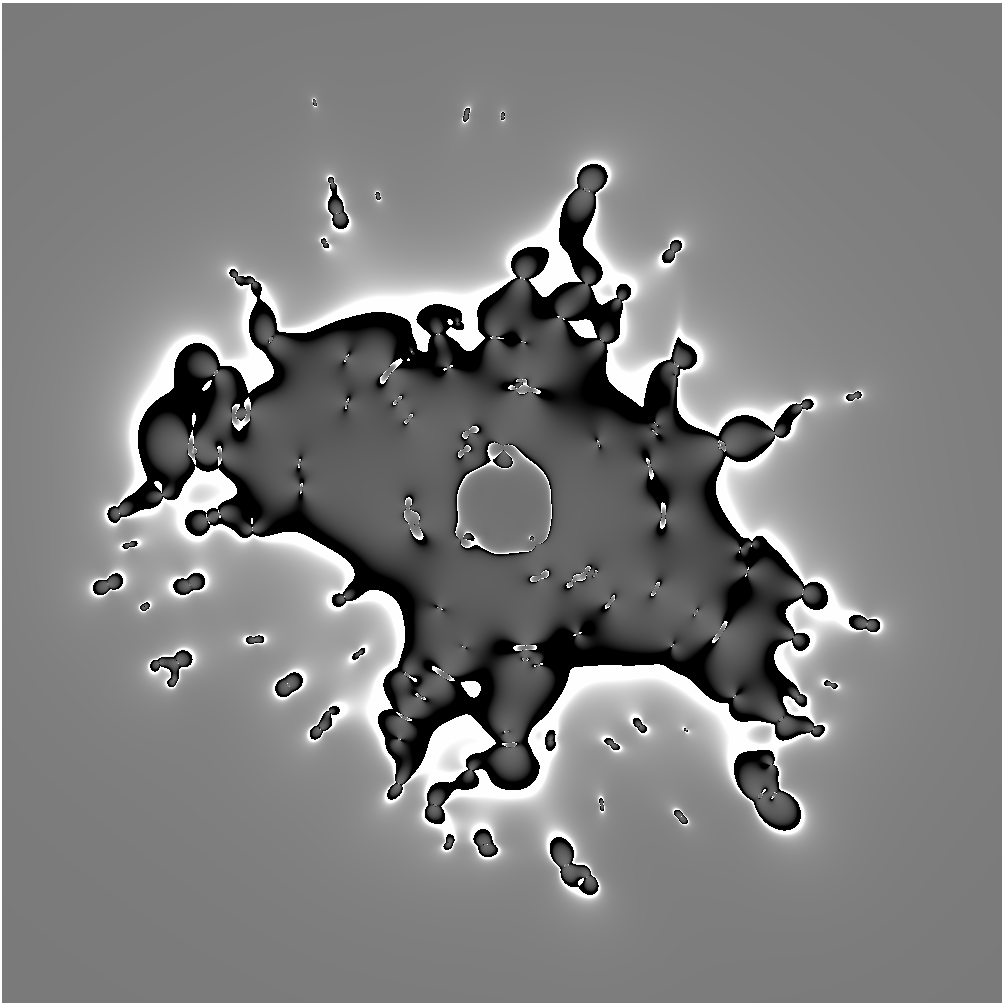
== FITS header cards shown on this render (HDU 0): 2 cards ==
NAXIS1  =                 1000 / length of data axis 1
NAXIS2  =                 1000 / length of data axis 2

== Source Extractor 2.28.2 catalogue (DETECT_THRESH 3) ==
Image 1000 x 1000 px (HDU 0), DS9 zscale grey, 1 PNG px = 1 image px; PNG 1004 x 1004 px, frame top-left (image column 1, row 1000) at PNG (2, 3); no overlay
Background 2.08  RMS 0.32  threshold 0.973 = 3 sigma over >= 5 px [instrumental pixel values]
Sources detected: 228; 117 with non-positive FLUX_AUTO (blend fragments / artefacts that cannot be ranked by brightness) are not listed; the other 111 listed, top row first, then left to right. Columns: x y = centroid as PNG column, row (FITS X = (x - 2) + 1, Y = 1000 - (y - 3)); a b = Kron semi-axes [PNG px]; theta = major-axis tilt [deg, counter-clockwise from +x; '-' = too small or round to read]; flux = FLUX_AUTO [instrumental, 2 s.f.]
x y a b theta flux
315 99 6 3 -73 2.5e+02
312 100 3 2 - 2.0e+03
315 106 22 11 -67 6.2e+02
467 106 13 10 35 1.8e+02
464 110 2 2 - 1.2e+03
504 116 3 2 - 7.7e+01
467 120 11 7 50 1.7e+03
386 312 12 8 -25 3.2e+04
395 314 6 3 -16 1.2e+05
461 314 9 3 -72 5.6e+04
417 315 16 5 59 1.0e+05
449 319 3 2 - 2.1e+03
585 319 4 2 - 7.9e+03
410 323 26 8 -66 2.4e+04
451 323 4 2 - 1.9e+02
249 333 18 4 -83 9.4e+04
503 338 2 2 - 5.6e+02
525 342 3 3 - 4.9e+03
408 358 3 2 - 2.4e+05
393 362 3 3 - 8.1e+03
687 364 49 28 -86 9.3e+04
443 369 3 2 - 4.0e+03
392 371 3 3 - 7.6e+02
384 372 8 8 - 8.9e+01
606 372 13 4 -87 2.4e+05
213 375 2 2 - 3.2e+02
380 377 3 3 - 9.9e+02
508 388 4 2 - 6.8e+03
856 398 7 5 23 4.8e+04
347 399 6 2 61 4.4e+01
395 401 21 13 83 1.9e+02
641 404 29 9 -45 7.5e+03
801 405 2 2 - 1.4e+02
192 415 4 3 - 2.1e+06
411 415 27 9 -30 3.2e+02
237 418 5 2 - 7.8e+03
249 420 5 3 - 9.8e+02
472 426 3 2 - 1.6e+03
477 428 6 3 -44 5.3e+02
469 429 4 3 - 3.2e+02
652 430 3 2 - 2.3e+02
476 432 3 3 - 5.0e+02
188 443 3 2 - 3.9e+01
469 447 5 4 - 2.2e+02
468 451 4 3 - 9.7e+01
487 451 2 2 - 2.7e+04
139 453 14 3 -79 8.9e+04
189 454 3 2 - 5.7e+01
221 460 4 3 - 1.8e+02
476 469 8 3 28 2.8e+03
470 472 3 3 - 2.0e+04
543 473 9 3 -64 7.3e+02
651 479 3 2 - 4.2e+03
548 481 3 3 - 1.8e+03
161 492 3 2 - 3.1e+02
299 492 5 2 - 6.4e+02
406 498 4 3 - 6.1e+03
405 504 2 2 - 6.6e+03
404 511 2 2 - 8.3e+03
405 518 7 4 -69 3.6e+02
408 523 3 2 - 4.5e+02
665 523 3 3 - 6.9e+02
455 529 71 7 78 1.1e+04
530 536 44 27 81 9.2e+02
761 537 43 9 -40 1.9e+05
751 546 2 2 - 3.3e+03
739 552 3 2 - 4.4e+02
494 553 9 4 3 3.2e+02
748 567 3 3 - 3.3e+03
548 571 9 6 21 1.4e+03
745 575 3 2 - 6.5e+02
532 576 3 2 - 2.5e+03
543 578 3 3 - 4.4e+02
530 580 6 3 19 3.7e+02
803 589 2 2 - 3.2e+03
580 633 3 2 - 1.4e+02
574 634 3 2 - 9.2e+02
260 635 3 3 - 3.4e+03
715 635 5 3 - 1.5e+02
264 639 6 5 - 3.5e+03
245 640 12 12 - 6.5e+02
254 643 5 3 - 1.5e+03
259 643 5 3 - 2.2e+02
809 643 9 7 78 1.8e+05
516 645 14 5 81 3.8e+03
524 645 4 3 - 2.6e+02
185 650 3 2 - 1.1e+04
190 652 23 6 -49 5.4e+02
192 658 4 3 - 2.0e+04
440 669 4 3 - 1.1e+02
437 673 3 3 - 4.0e+02
440 675 5 3 - 3.7e+02
466 681 8 4 -41 3.1e+03
287 683 2 2 - 1.3e+01
464 689 3 2 - 1.0e+05
417 693 3 2 - 2.9e+02
424 698 3 2 - 6.4e+01
396 712 2 2 - 4.4e+02
430 738 3 3 - 2.3e+05
502 743 3 2 - 5.8e+03
513 743 5 3 - 3.0e+01
428 744 5 3 - 5.7e+04
764 789 3 2 - 8.0e+02
774 792 2 2 - 3.6e+01
398 796 10 5 52 2.3e+05
772 796 3 2 - 2.3e+02
601 797 11 7 -58 1.0e+02
599 804 4 2 - 2.2e-01
604 807 3 2 - 2.6e+02
681 816 2 2 - 4.3e+01
687 819 5 3 - 1.8e+02
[117 non-positive-flux detections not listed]